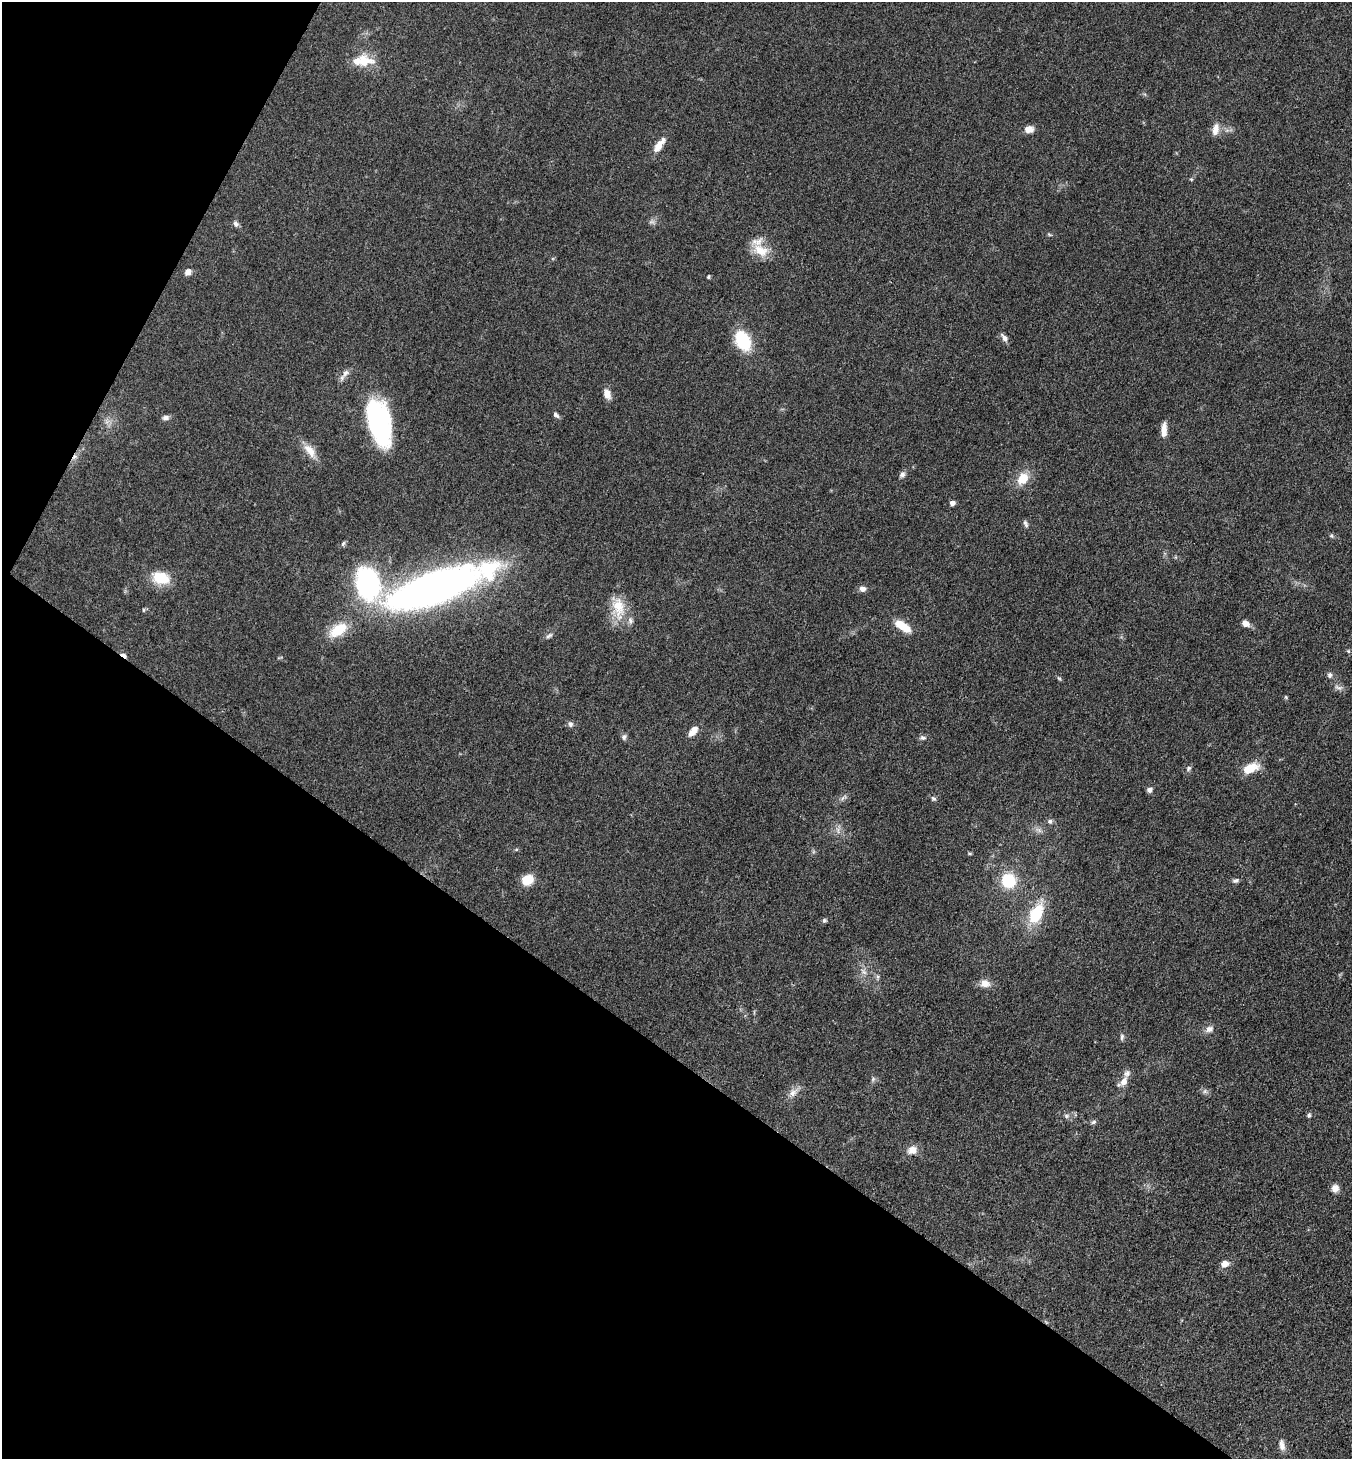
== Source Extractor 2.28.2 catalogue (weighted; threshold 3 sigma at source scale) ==
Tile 9 of 4 x 4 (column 1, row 3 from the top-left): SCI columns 289-1638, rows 1460-2916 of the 5839 x 5832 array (HDU 1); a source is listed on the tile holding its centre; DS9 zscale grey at full resolution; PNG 1354 x 1461 px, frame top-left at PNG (2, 2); no overlay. Shown black and unused: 32% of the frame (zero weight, under 3 of 4 exposures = <1% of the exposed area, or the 3 px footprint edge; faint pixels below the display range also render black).
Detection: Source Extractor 2.28.2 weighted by HDU 2 'WHT'; one run over the whole footprint, this tile lists its part. Background 0.0829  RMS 0.0057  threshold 0.0257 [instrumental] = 3 sigma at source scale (4.5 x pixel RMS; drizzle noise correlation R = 1.50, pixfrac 1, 0.05/0.05 arcsec/px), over >= 5 px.
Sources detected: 81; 1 too faint to see at this stretch — not listed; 4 inside a brighter listed object's ellipse — not listed separately; the other 76 listed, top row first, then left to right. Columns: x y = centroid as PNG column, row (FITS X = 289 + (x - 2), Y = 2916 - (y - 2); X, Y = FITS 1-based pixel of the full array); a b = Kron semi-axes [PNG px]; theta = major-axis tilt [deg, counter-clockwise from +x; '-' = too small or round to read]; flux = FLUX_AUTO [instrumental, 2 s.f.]
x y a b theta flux
364 62 22 18 2 14
1029 129 10 8 6 4.5
1215 129 15 8 79 5
659 145 21 7 53 6.6
1191 179 5 5 - 0.69
652 222 10 5 -18 1.7
236 224 8 6 -40 1.8
1049 234 8 3 -19 0.75
760 250 24 14 -27 11
188 272 7 6 - 3.4
708 277 4 4 - 0.91
1004 338 12 6 -55 2.5
743 341 18 12 -63 33
345 373 14 7 48 3.3
607 394 12 8 -72 4.7
556 415 9 5 -48 1.6
166 418 9 6 10 2.1
107 422 7 6 - 2.1
379 423 44 20 -76 95
1164 430 18 6 88 4.7
310 451 24 10 -51 7.5
75 457 10 6 45 2.3
902 475 8 7 - 2
1023 478 15 11 58 10
952 503 5 4 - 3
1025 524 10 5 -67 1.5
1331 536 6 5 - 0.91
343 543 8 5 63 1.2
161 578 24 15 -13 15
367 583 29 21 -77 99
435 587 81 22 19 480
862 589 8 7 - 2.6
618 608 34 18 -85 16
144 610 6 4 90 0.62
1245 624 8 7 - 4.1
902 626 19 8 -34 12
338 630 28 15 33 16
549 636 10 5 32 1.7
1348 651 6 4 -46 0.83
124 655 9 4 -33 2.3
1330 675 7 6 - 1.7
1059 678 8 4 -53 0.85
1338 687 14 6 -14 2.3
1286 697 5 4 - 0.68
570 724 8 6 -73 1.7
693 731 14 7 51 5.6
624 737 7 7 - 1.6
923 738 10 6 2 1.6
1188 768 8 6 48 1.5
1250 768 18 9 23 12
1149 790 7 5 32 1.9
843 798 13 4 37 1.8
933 799 8 5 -38 1.3
1050 821 7 7 - 1.5
838 830 10 6 84 2.3
969 853 7 3 0 0.66
527 880 11 10 - 12
1236 880 9 6 12 1.6
1008 881 13 12 - 23
1036 913 21 12 62 24
824 920 5 5 - 1.2
863 972 10 7 -50 2.8
985 983 13 10 -6 5.1
1209 1029 11 8 26 3.1
1122 1037 9 5 79 1.4
873 1079 7 5 47 1.2
1124 1081 15 7 46 4.9
1205 1091 6 6 - 1.4
793 1092 16 9 39 4.5
1309 1115 5 5 - 1.4
1066 1116 7 5 -22 1.4
1094 1122 7 5 38 1.2
912 1150 11 10 - 5.4
1335 1188 8 7 - 4.3
1225 1264 9 7 15 4.1
1282 1445 15 7 -81 3.5
Overlapping masked pixels (flux is a lower limit): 2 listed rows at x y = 75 457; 124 655